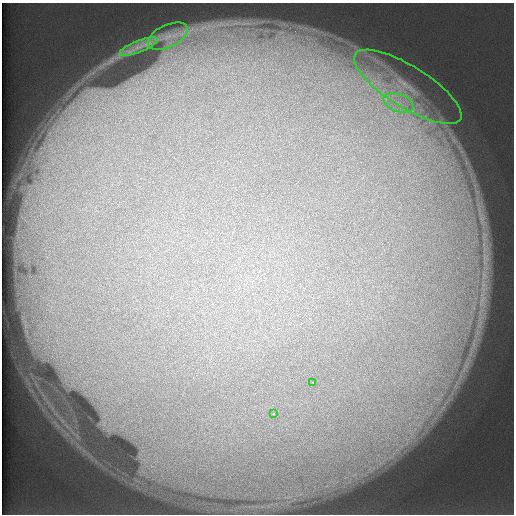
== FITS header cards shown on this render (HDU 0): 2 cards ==
NAXIS1  =                  512 /
NAXIS2  =                  512 /

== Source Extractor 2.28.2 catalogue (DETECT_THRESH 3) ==
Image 512 x 512 px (HDU 0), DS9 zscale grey, 1 PNG px = 1 image px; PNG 516 x 516 px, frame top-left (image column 1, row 512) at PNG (2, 3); each listed source drawn as its Kron ellipse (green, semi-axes under 4 px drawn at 4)
Background 131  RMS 6.1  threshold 18.4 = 3 sigma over >= 5 px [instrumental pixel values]
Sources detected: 6; all 6 listed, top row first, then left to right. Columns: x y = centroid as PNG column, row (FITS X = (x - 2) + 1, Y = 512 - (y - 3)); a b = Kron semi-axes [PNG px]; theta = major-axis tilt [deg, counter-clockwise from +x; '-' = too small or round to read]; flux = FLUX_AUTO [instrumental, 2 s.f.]
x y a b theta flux
168 36 21 11 26 6800
139 47 20 5 22 3700
408 87 62 20 -32 31000
399 103 16 9 -18 6600
313 382 3 2 - 720
274 413 3 3 - 710